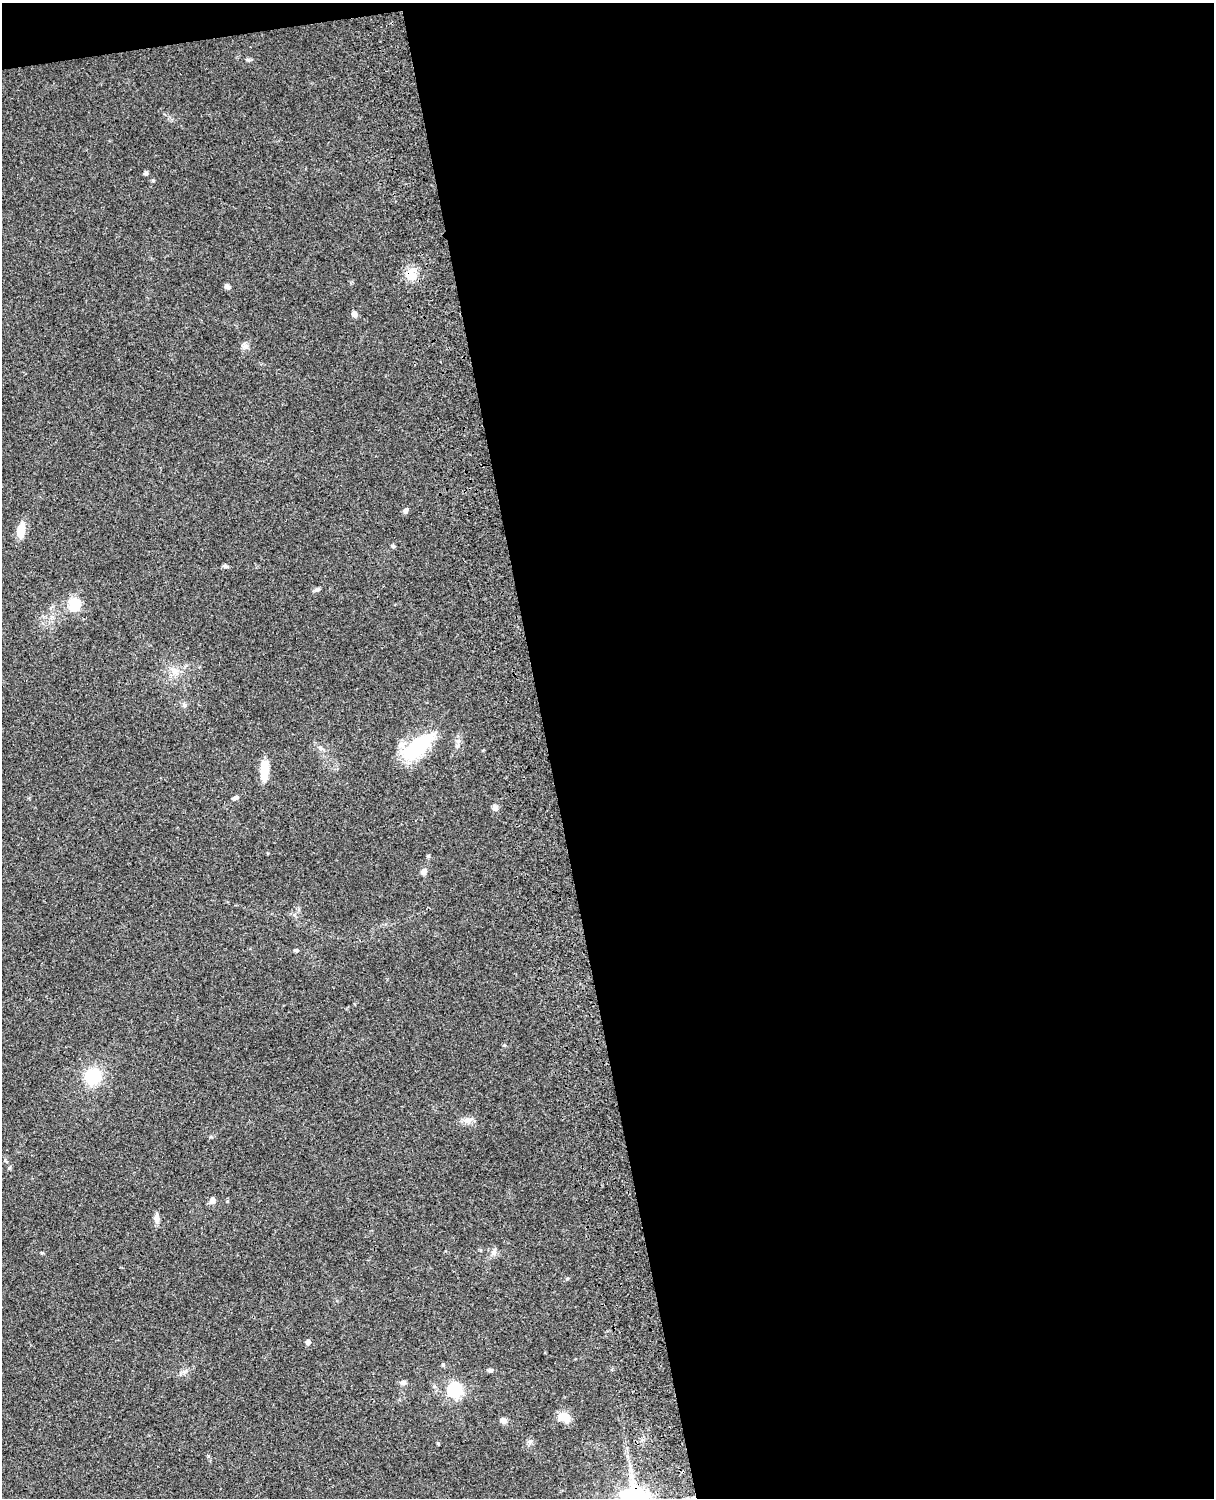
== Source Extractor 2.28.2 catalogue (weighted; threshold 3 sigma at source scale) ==
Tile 4 of 4 x 3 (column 4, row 1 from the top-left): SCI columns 3759-4970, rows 3268-4763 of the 5088 x 4926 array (HDU 1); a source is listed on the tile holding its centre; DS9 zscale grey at full resolution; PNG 1216 x 1500 px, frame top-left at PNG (2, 3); no overlay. Shown black and unused: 56% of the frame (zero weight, under 3 of 4 exposures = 6% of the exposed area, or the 3 px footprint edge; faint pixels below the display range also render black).
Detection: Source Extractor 2.28.2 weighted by HDU 2 'WHT'; one run over the whole footprint, this tile lists its part. Background 0.09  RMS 0.0061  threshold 0.0276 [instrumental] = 3 sigma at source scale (4.5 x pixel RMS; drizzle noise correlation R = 1.50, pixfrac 1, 0.05/0.05 arcsec/px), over >= 5 px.
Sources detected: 36; all 36 listed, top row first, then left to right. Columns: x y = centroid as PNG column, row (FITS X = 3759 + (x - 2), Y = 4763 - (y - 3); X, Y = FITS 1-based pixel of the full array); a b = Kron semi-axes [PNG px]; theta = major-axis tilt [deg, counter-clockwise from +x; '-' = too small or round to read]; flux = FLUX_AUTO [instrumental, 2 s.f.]
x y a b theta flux
146 174 6 5 - 1
153 180 5 4 - 0.63
411 274 18 11 -50 7.3
227 286 7 5 -32 1.6
354 314 6 6 - 2.4
405 511 7 5 57 1.8
21 530 17 8 81 9
393 546 4 4 - 1.2
225 566 7 5 -18 1.2
317 590 10 4 11 1.2
75 605 18 15 -89 13
175 671 11 8 -73 3.9
184 705 6 5 - 1.2
417 746 42 19 40 38
457 746 6 6 - 1.3
321 748 7 5 -39 1.5
264 771 20 8 89 13
236 798 7 5 16 1.6
495 807 9 8 - 2
424 872 6 6 - 3.3
296 950 5 4 - 1
93 1077 15 14 - 25
467 1120 13 7 5 3.3
212 1200 7 6 - 2.8
156 1218 11 7 -87 2.9
494 1252 7 6 - 1.8
567 1279 6 3 20 0.63
308 1342 4 4 - 2.6
443 1365 5 4 - 1
490 1370 6 5 - 1.4
403 1382 8 6 8 1.9
454 1390 6 6 - 120
564 1417 14 10 -13 7.9
503 1421 9 7 -44 2.2
529 1441 8 4 19 1.2
438 1443 5 3 - 0.61
Overlapping masked pixels (flux is a lower limit): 1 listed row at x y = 411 274
Unlisted compact peaks at least as high as the median listed source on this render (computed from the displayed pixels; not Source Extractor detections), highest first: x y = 248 60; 428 856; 246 347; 42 1253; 208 1456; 227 1201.